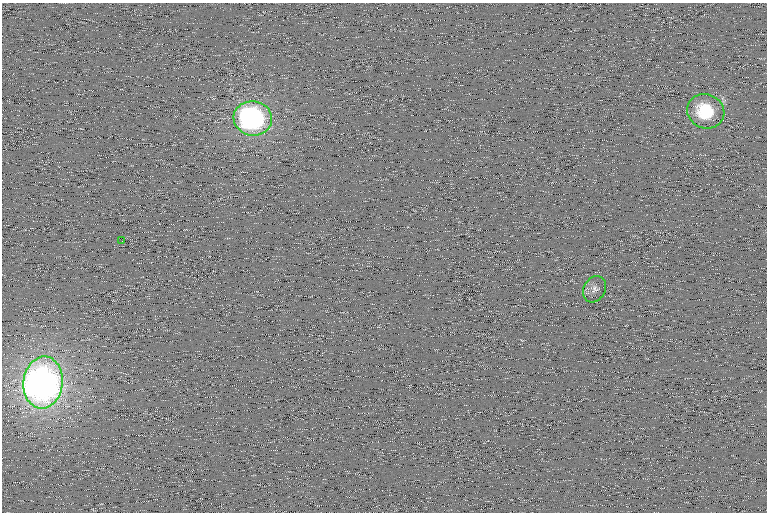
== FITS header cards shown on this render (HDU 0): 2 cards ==
NAXIS1  =                  765 /
NAXIS2  =                  510 /

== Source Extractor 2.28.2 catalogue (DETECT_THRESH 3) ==
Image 765 x 510 px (HDU 0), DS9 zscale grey, 1 PNG px = 1 image px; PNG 769 x 514 px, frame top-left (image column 1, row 510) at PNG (2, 3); each listed source drawn as its Kron ellipse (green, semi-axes under 4 px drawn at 4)
Background 108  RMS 9.4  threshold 28.1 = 3 sigma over >= 5 px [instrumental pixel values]
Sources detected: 5; all 5 listed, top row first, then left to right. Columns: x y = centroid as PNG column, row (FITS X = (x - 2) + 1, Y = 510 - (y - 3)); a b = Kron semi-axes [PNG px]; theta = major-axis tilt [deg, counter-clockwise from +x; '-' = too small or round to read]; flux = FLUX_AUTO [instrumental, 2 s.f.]
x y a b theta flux
706 111 19 17 -25 30000
253 118 19 17 -9 150000
122 241 2 2 - 690
595 289 14 10 60 4200
43 383 26 19 83 560000